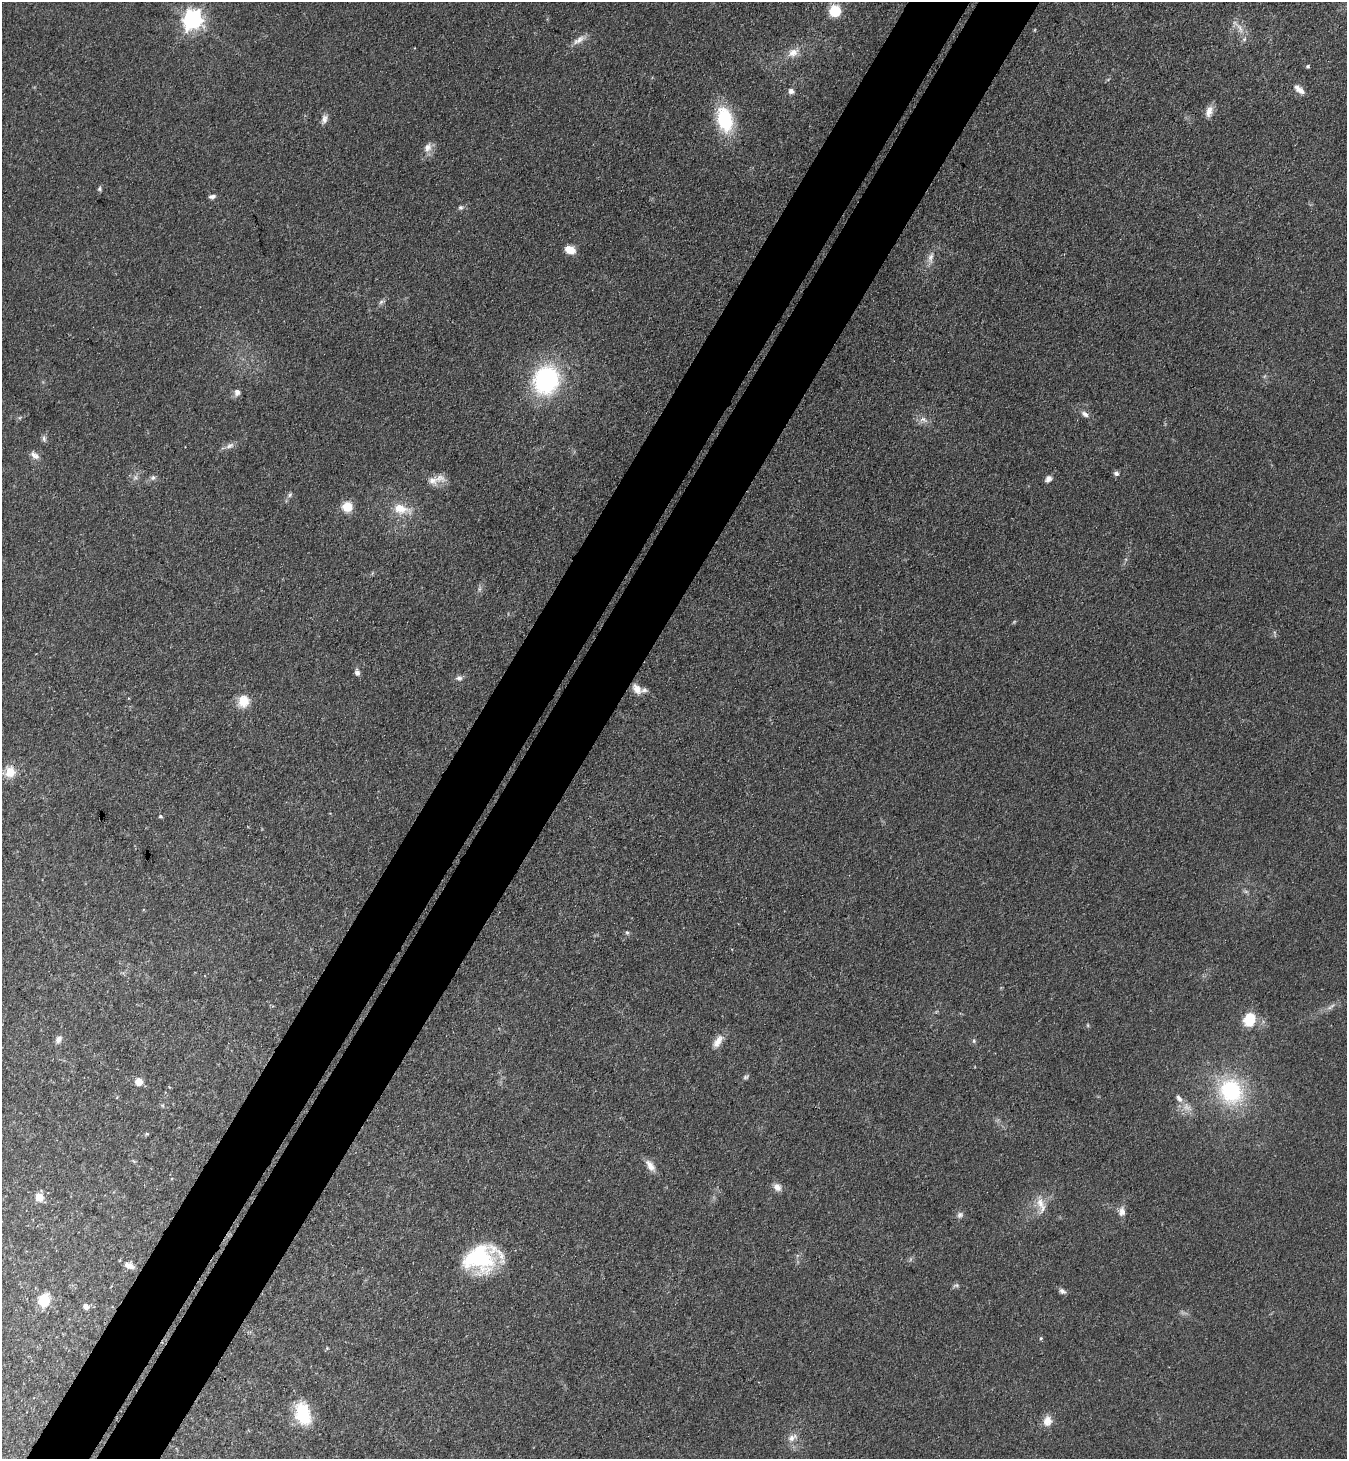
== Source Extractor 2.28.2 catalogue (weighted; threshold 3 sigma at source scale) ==
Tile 7 of 4 x 4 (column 3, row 2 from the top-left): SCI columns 2891-4235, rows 2949-4405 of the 5919 x 5897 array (HDU 1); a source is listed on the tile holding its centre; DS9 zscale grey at full resolution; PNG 1349 x 1461 px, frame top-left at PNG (2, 2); no overlay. Shown black and unused: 9% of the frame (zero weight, under 3 of 4 exposures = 5% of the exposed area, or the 3 px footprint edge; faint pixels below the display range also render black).
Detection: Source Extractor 2.28.2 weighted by HDU 2 'WHT'; one run over the whole footprint, this tile lists its part. Background 0.141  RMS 0.0079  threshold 0.0354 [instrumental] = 3 sigma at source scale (4.5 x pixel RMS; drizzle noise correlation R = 1.50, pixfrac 1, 0.05/0.05 arcsec/px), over >= 5 px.
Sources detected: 73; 2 too faint to see at this stretch — not listed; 3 inside a brighter listed object's ellipse — not listed separately; the other 68 listed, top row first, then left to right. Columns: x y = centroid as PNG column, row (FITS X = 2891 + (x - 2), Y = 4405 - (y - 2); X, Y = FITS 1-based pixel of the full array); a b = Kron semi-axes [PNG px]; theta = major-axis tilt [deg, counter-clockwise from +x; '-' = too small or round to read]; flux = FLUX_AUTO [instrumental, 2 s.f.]
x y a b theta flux
835 11 11 11 - 21
193 20 8 7 - 400
1240 28 22 8 -63 8.1
579 40 19 8 32 6.3
793 52 17 10 31 9.5
1308 66 4 4 - 1.2
1299 89 15 8 -41 5.8
791 91 7 7 - 3.4
1209 111 16 8 72 6.4
324 119 13 7 68 4.1
725 119 24 14 -75 58
428 147 14 10 66 6.2
99 189 6 6 - 1.5
212 196 8 5 7 2.8
461 207 6 6 - 1.7
570 250 10 7 -21 11
931 258 17 7 81 5.8
381 302 10 5 22 2.1
546 380 26 23 67 120
237 392 10 8 84 3.8
1085 414 10 6 -39 3.5
923 419 13 8 -23 4.9
44 439 10 5 -84 2.2
230 446 13 7 24 3.9
34 455 13 8 -38 4.6
1116 473 6 6 - 2.4
135 477 7 6 - 2.6
153 478 7 7 - 2.3
1048 479 8 6 43 3.8
432 480 17 12 -13 7.9
290 495 8 5 29 1.9
347 507 8 7 - 22
401 509 29 13 -15 17
479 589 6 6 - 1.9
357 672 9 7 -84 3.1
459 678 10 7 -5 2.9
637 689 15 9 -53 7.3
243 701 15 13 74 13
10 772 14 13 - 13
160 816 5 4 - 1.3
1246 891 8 4 -9 1.6
627 933 6 5 - 1.4
1331 1007 15 5 34 3.7
1249 1019 10 9 - 33
58 1039 9 6 61 4.4
718 1041 19 9 56 7.8
974 1041 6 5 - 1.4
746 1077 8 5 22 1.6
139 1082 7 7 - 9.4
1231 1091 30 27 -58 79
162 1105 6 4 -43 1.2
1187 1107 15 10 -38 7
650 1166 17 8 -56 6.9
777 1187 10 8 -48 5.6
39 1197 9 9 - 9.4
1040 1203 18 10 -83 10
1122 1211 12 8 88 5.2
960 1215 9 7 45 2.7
481 1258 40 29 13 74
129 1265 12 8 -18 5.4
956 1285 9 5 5 1.8
1062 1291 9 6 -28 2.9
44 1300 9 8 - 29
86 1306 7 6 - 3.8
1041 1338 5 4 - 1.1
303 1414 25 16 -74 39
1047 1421 14 11 80 7.9
792 1438 14 9 31 5.9